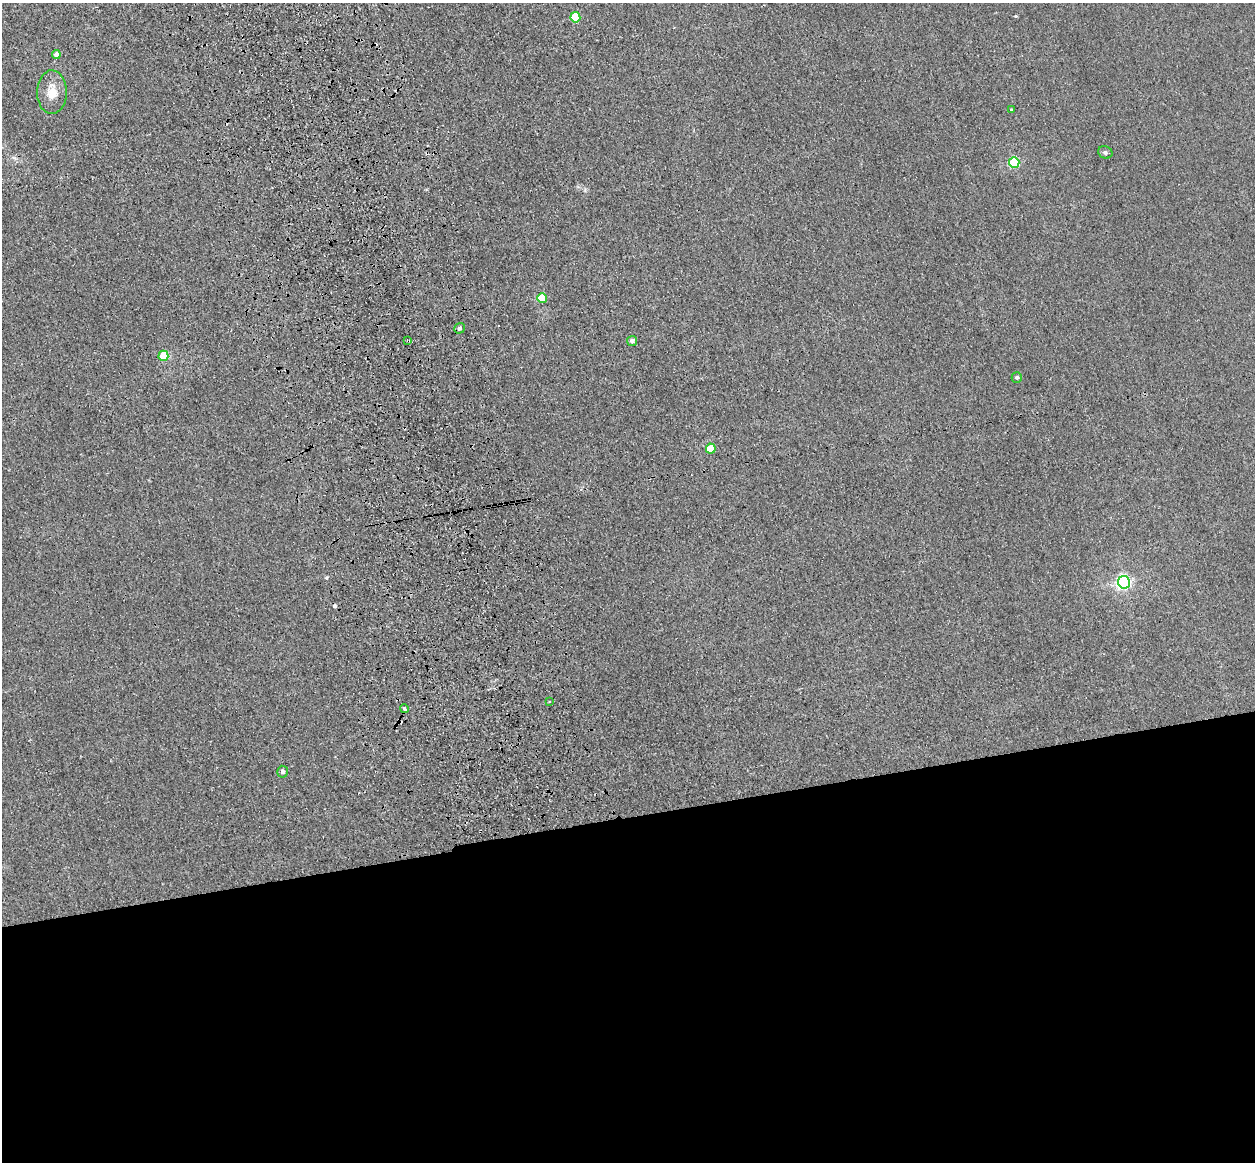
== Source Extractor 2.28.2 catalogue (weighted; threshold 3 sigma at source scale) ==
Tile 15 of 4 x 4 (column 3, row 4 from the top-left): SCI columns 2621-3873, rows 285-1444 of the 5241 x 5093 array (HDU 1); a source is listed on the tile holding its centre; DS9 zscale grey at full resolution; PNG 1257 x 1164 px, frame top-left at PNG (2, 3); each listed source drawn as its Kron ellipse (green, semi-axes under 4 px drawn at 4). Shown black and unused: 30% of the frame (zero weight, under 3 of 4 exposures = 6% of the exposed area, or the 3 px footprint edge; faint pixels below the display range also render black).
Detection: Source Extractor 2.28.2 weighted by HDU 2 'WHT'; one run over the whole footprint, this tile lists its part. Background 0.0213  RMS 0.0051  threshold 0.0228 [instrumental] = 3 sigma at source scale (4.5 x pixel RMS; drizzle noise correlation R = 1.50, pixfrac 1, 0.05/0.05 arcsec/px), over >= 5 px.
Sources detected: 22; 5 cosmic-ray / hot-pixel residue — neither listed nor drawn; the other 17 listed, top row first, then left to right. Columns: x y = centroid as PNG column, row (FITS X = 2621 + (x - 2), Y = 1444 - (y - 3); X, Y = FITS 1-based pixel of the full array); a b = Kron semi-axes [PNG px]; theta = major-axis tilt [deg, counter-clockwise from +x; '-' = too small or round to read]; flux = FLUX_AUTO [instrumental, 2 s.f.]
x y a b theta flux
575 17 5 5 - 21
56 55 4 4 - 2.7
52 92 22 15 90 8
1012 110 4 3 - 1.6
1105 152 7 6 - 1.1
1014 162 5 5 - 43
542 298 5 5 - 16
459 328 5 5 - 1.2
408 341 4 3 - 0.63
632 341 5 5 - 1.7
163 356 5 5 - 18
1017 377 5 5 - 0.95
711 449 5 5 - 11
1124 582 6 6 - 130
550 702 3 2 - 0.78
404 709 4 3 - 2.1
283 772 6 5 - 1.9
Overlapping masked pixels (flux is a lower limit): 2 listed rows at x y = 408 341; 404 709